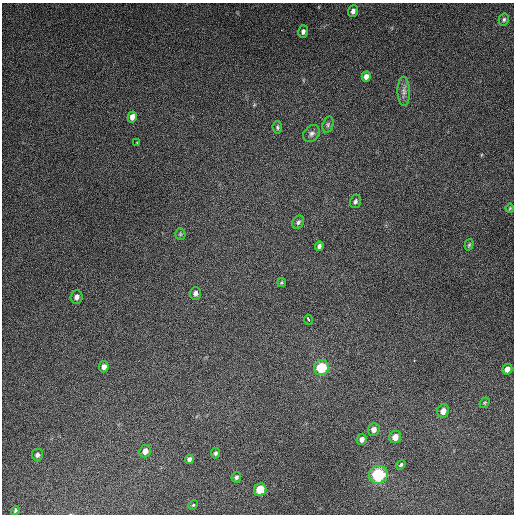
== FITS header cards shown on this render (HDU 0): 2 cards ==
NAXIS1  =                  512
NAXIS2  =                  512

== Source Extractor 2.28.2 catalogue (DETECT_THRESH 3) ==
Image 512 x 512 px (HDU 0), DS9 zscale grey, 1 PNG px = 1 image px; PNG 516 x 516 px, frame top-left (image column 1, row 512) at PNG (2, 3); each listed source drawn as its Kron ellipse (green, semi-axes under 4 px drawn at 4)
Background 5410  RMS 320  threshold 974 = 3 sigma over >= 5 px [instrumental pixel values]
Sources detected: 38; all 38 listed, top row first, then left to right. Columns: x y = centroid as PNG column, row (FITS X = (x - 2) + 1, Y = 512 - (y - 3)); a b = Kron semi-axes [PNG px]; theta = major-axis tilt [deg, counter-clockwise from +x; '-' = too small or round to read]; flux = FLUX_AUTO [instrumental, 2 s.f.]
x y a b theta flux
353 11 6 5 - 8.6e+04
504 19 6 5 - 4.3e+04
303 32 6 5 - 7.1e+04
366 76 5 4 - 1.1e+05
404 91 14 6 -88 1.1e+05
132 117 5 4 - 1.3e+05
328 124 8 5 73 5.3e+04
277 127 6 5 - 4.0e+04
311 134 9 7 49 7.8e+04
137 143 4 3 - 1.4e+04
355 201 7 5 73 5.0e+04
510 208 4 3 - 2.5e+04
298 222 7 5 61 5.3e+04
180 234 5 5 - 3.3e+04
469 245 6 4 72 3.3e+04
319 246 5 4 - 6.2e+04
282 283 4 4 - 2.8e+04
195 293 6 5 - 8.1e+04
77 297 7 6 - 1.0e+05
308 320 5 2 - 3.8e+04
104 367 5 5 - 1.2e+05
321 368 8 7 - 9.4e+05
507 369 5 5 - 1.3e+05
485 403 6 4 54 2.6e+04
443 411 6 6 - 1.7e+05
374 429 6 6 - 1.1e+05
395 437 6 5 - 2.0e+05
362 439 6 5 - 1.0e+05
145 451 6 5 - 1.5e+05
216 453 5 4 - 4.5e+04
37 455 6 5 - 6.2e+04
189 459 4 4 - 5.8e+04
401 465 5 4 - 3.5e+04
378 475 9 9 - 1.4e+06
236 477 5 4 - 5.0e+04
260 490 6 6 - 6.0e+05
193 505 5 3 - 2.2e+04
15 511 5 4 - 3.3e+04